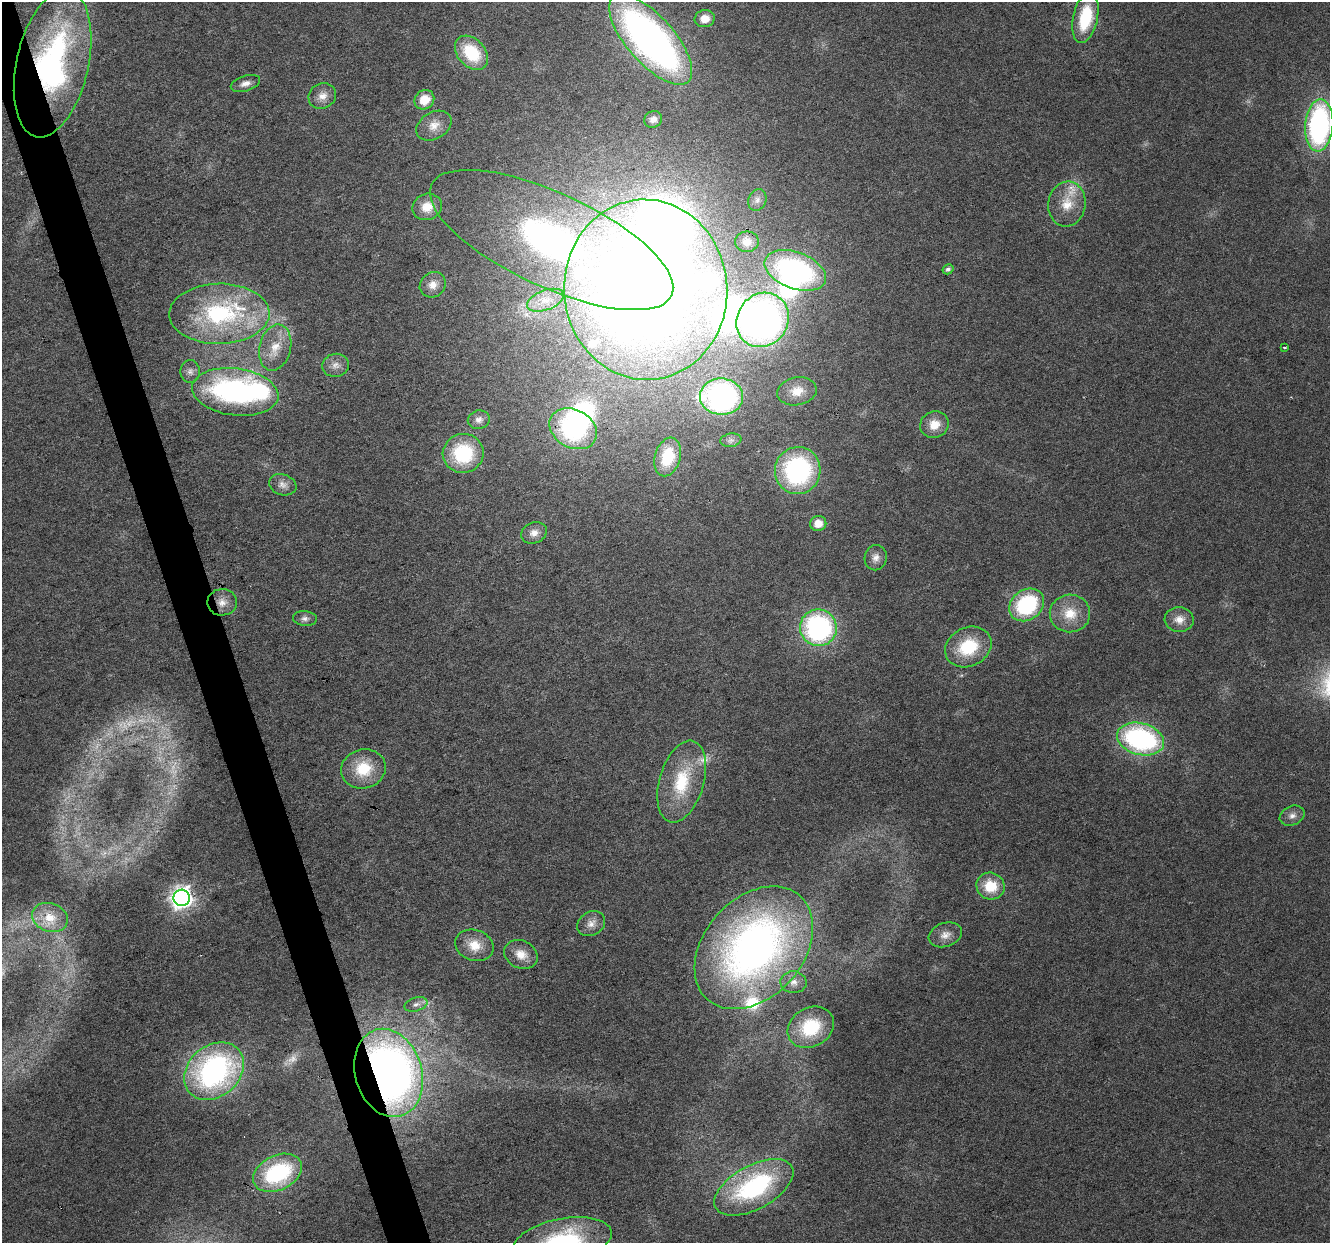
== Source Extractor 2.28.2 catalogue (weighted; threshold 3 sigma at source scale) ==
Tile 11 of 4 x 4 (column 3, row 3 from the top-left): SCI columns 2661-3988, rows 1350-2590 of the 5317 x 5130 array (HDU 1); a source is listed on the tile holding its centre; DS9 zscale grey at full resolution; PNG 1332 x 1245 px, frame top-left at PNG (2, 2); each listed source drawn as its Kron ellipse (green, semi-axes under 4 px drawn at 4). Shown black and unused: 3% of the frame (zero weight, under 3 of 6 exposures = <1% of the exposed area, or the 3 px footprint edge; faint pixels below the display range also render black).
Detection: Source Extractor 2.28.2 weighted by HDU 2 'WHT'; one run over the whole footprint, this tile lists its part. Background 0.0256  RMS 0.0026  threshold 0.0107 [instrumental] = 3 sigma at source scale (4.09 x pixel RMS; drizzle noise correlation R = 1.36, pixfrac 0.8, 0.0396/0.0396 arcsec/px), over >= 5 px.
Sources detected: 85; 4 too faint to see at this stretch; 7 inside a brighter object's white glare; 1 cosmic-ray / hot-pixel residue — neither listed nor drawn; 5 inside a brighter listed object's ellipse — not listed separately; the other 68 listed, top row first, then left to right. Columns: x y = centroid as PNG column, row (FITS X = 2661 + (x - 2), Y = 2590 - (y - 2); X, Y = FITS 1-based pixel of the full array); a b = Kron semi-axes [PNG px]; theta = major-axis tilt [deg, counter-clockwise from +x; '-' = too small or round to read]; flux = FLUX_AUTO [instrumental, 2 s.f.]
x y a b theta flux
1085 18 26 12 78 13
705 19 10 8 9 3.3
651 40 57 23 -49 120
471 53 19 13 -47 12
53 64 75 36 77 71
245 83 15 7 17 1.8
322 96 14 12 28 2.5
424 100 10 9 - 4.3
653 119 9 8 - 1.5
1319 125 26 14 85 57
434 126 19 13 30 3.1
757 200 11 9 66 1.3
1067 204 22 18 82 6
427 207 15 13 24 4.2
551 240 132 47 -25 120
747 242 12 10 -1 1.9
948 269 6 5 - 0.73
795 270 32 18 -20 50
433 285 13 12 - 2.4
646 290 90 81 -86 420
545 300 19 10 21 3.8
219 314 50 30 1 33
763 320 28 25 55 100
1285 347 3 3 - 0.44
275 348 23 15 76 5.6
336 365 13 11 14 2
190 371 11 9 89 1.2
797 391 20 14 11 4.1
235 392 43 23 -8 56
721 397 21 18 -3 65
479 420 11 9 13 1.5
934 425 14 13 - 3.9
573 429 25 19 -29 32
731 440 10 6 9 1.1
463 453 20 19 - 17
668 457 20 12 74 10
798 471 23 23 - 43
283 485 14 10 -18 1.7
818 523 8 7 - 3.2
534 533 13 10 21 1.9
876 558 13 11 80 1.8
222 602 15 13 2 2.6
1027 605 18 15 37 24
1070 613 20 19 - 6.4
305 619 12 7 -4 1.1
1179 619 14 12 -3 2.8
818 628 18 18 - 48
968 647 24 19 27 13
1141 739 24 16 -15 46
363 769 22 19 16 8.8
682 782 42 22 74 14
1292 816 13 9 23 1.6
990 886 14 13 - 7.4
181 898 8 8 - 180
50 917 18 14 -20 4.5
591 924 15 11 30 2.1
945 935 17 12 19 2.4
474 945 20 15 -19 5
754 948 69 49 48 140
521 954 17 14 -26 3.5
793 982 13 11 -3 1.9
416 1004 12 6 18 1.2
811 1027 24 19 30 13
214 1071 33 25 41 62
388 1073 45 33 -73 180
278 1173 26 17 25 25
754 1187 43 21 28 37
562 1241 50 22 11 29
Overlapping masked pixels (flux is a lower limit): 2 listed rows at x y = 53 64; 388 1073
Isophote crosses this tile's border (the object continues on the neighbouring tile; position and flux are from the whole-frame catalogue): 2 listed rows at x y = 1319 125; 562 1241